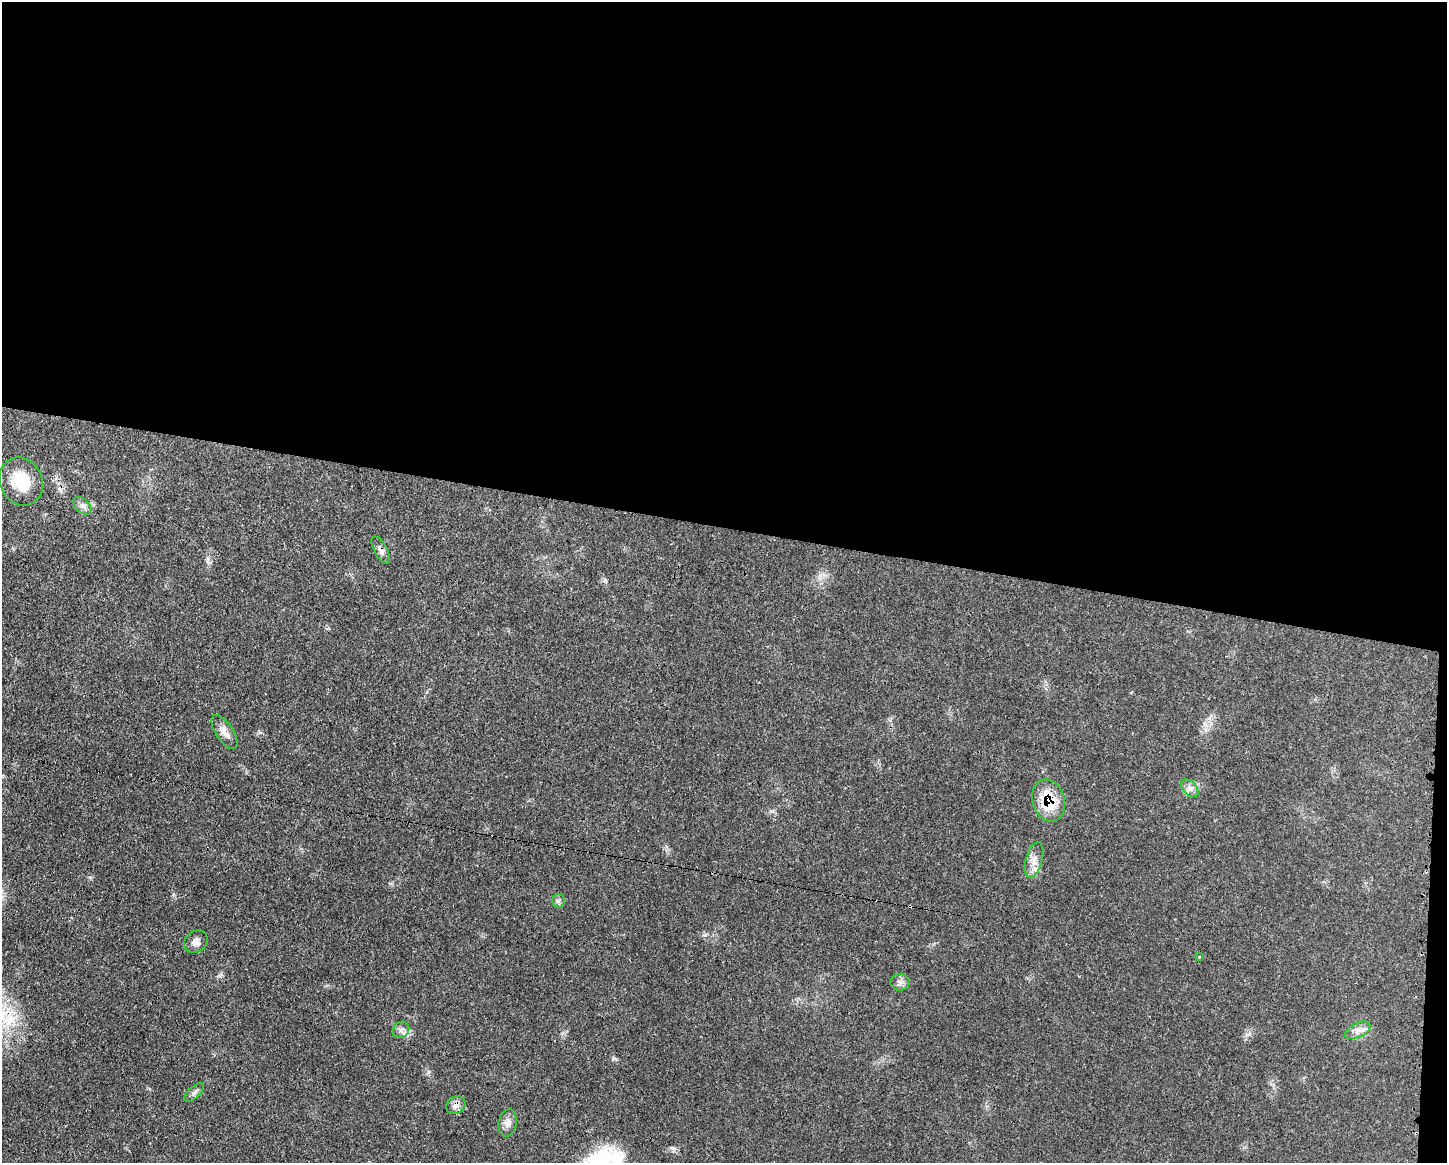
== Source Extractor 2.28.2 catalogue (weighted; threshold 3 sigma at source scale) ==
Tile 3 of 3 x 4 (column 3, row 1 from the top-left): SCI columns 3012-4456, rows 3492-4652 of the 4688 x 4656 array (HDU 1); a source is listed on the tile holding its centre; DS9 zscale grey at full resolution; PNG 1449 x 1165 px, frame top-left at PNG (2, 2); each listed source drawn as its Kron ellipse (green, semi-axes under 4 px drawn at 4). Shown black and unused: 46% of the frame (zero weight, under 3 of 4 exposures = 2% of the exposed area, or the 3 px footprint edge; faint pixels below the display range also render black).
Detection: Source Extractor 2.28.2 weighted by HDU 2 'WHT'; one run over the whole footprint, this tile lists its part. Background 0.0546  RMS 0.0033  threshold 0.0148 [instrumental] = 3 sigma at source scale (4.5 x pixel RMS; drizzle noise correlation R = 1.50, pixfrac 1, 0.05/0.05 arcsec/px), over >= 5 px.
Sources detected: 18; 2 cosmic-ray / hot-pixel residue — neither listed nor drawn; the other 16 listed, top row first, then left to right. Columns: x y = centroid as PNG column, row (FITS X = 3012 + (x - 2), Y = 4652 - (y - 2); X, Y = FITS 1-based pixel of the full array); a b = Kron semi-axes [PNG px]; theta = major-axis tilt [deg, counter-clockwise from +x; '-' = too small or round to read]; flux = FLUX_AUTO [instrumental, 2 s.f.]
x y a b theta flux
21 482 25 21 -65 12
82 506 11 6 -43 1.4
381 550 15 6 -61 1.6
224 732 19 9 -57 3
1190 788 10 6 -48 1.6
1049 800 21 16 -73 13
1034 860 18 8 74 3.1
558 901 6 6 - 0.82
196 942 12 10 40 2
1199 957 3 3 - 0.89
900 982 9 8 - 1.5
401 1030 9 7 48 1.4
1358 1030 14 7 27 2.1
194 1092 12 5 44 1.3
456 1105 10 8 37 2
508 1123 14 9 80 2
Overlapping masked pixels (flux is a lower limit): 3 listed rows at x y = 381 550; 1049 800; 456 1105
Unlisted compact peaks at least as high as the median listed source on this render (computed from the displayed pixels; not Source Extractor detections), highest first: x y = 705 935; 673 1148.